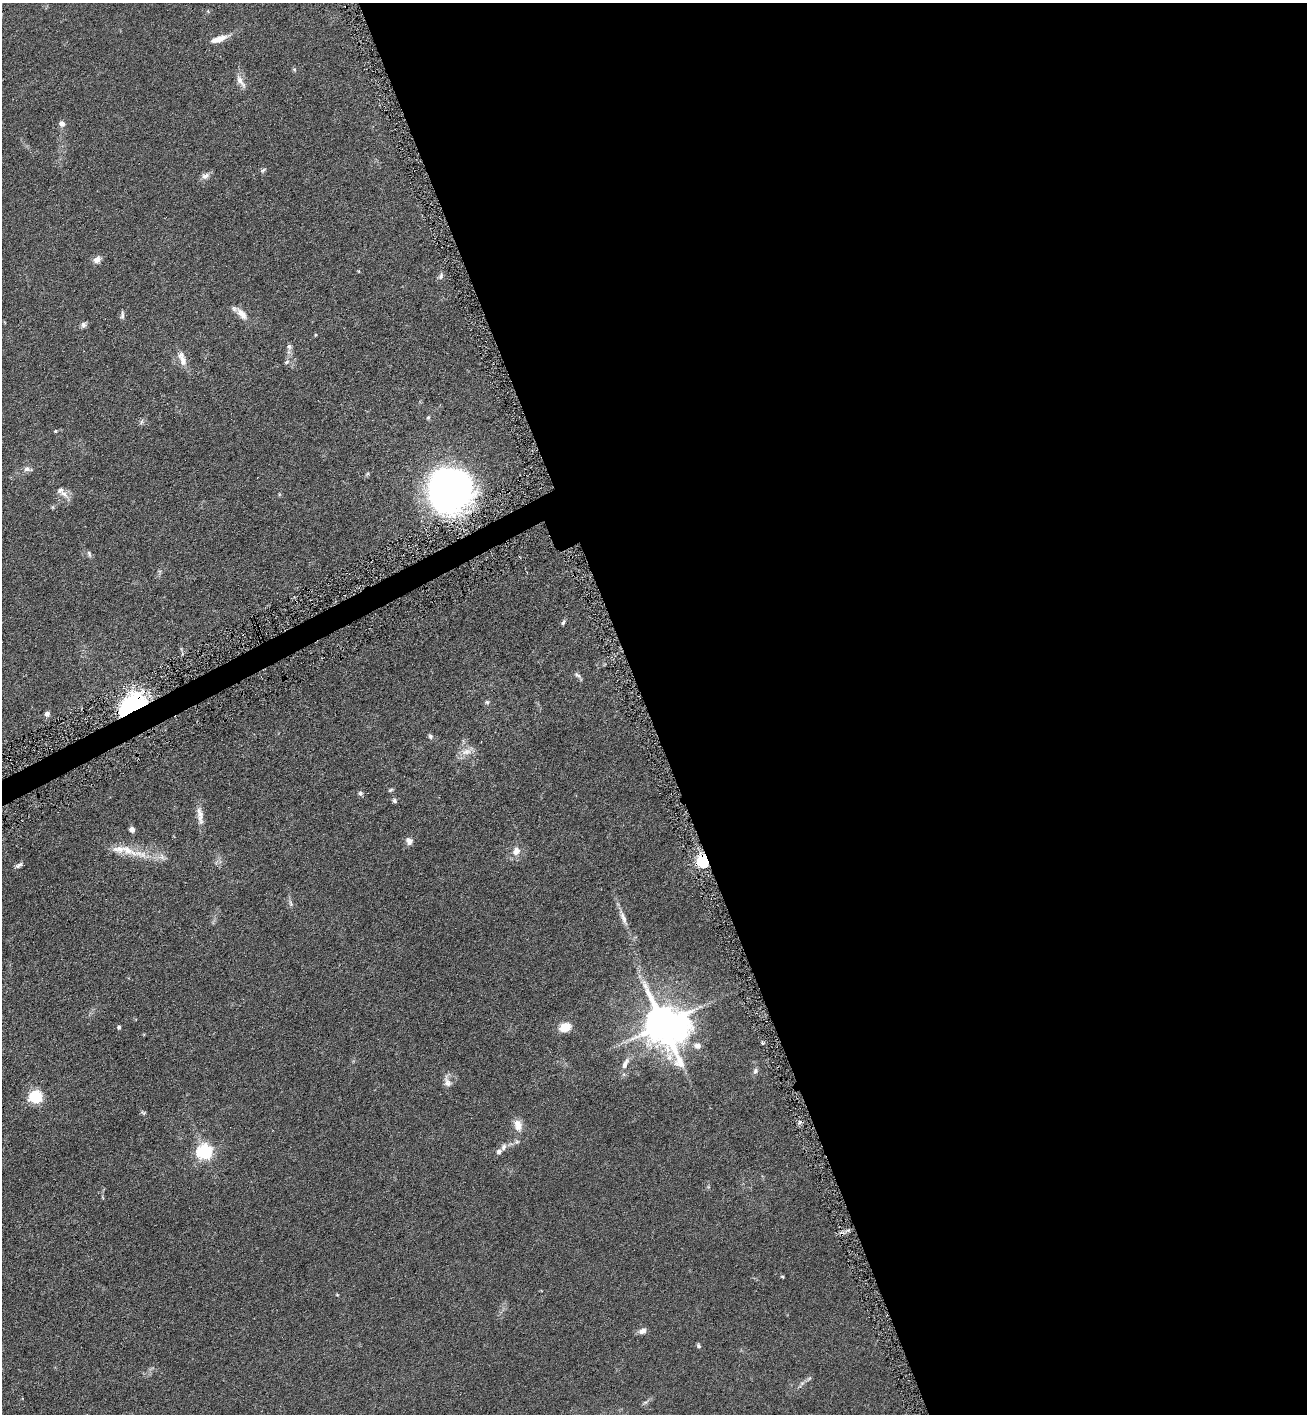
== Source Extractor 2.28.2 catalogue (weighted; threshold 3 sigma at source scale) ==
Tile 8 of 4 x 4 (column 4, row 2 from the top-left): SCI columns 4063-5367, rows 2837-4248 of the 5654 x 5672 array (HDU 1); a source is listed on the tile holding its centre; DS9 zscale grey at full resolution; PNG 1309 x 1416 px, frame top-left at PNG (2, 3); no overlay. Shown black and unused: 52% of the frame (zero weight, under 3 of 6 exposures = <1% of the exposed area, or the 3 px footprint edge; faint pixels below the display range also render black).
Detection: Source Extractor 2.28.2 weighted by HDU 2 'WHT'; one run over the whole footprint, this tile lists its part. Background 0.0619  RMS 0.0058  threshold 0.0239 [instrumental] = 3 sigma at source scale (4.09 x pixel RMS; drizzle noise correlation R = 1.36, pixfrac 0.8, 0.05/0.05 arcsec/px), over >= 5 px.
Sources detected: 72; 4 inside a brighter object's white glare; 1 cosmic-ray / hot-pixel residue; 1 long thin detection or spike segment (spike, bleed or trail) — not listed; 4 inside a brighter listed object's ellipse — not listed separately; the other 62 listed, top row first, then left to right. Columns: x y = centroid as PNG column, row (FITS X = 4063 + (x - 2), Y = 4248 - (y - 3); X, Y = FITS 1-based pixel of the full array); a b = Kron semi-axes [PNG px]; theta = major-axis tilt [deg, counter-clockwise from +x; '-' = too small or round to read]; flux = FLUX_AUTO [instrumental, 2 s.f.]
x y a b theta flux
220 38 15 9 19 5.1
294 69 6 4 -1 0.65
241 81 21 7 -58 3.7
62 123 6 6 - 2.7
263 170 9 4 34 0.97
205 176 11 8 15 2.5
97 259 8 7 - 3.5
358 271 5 3 - 0.4
441 276 10 6 71 1.6
242 314 20 9 -48 5.1
122 315 12 5 86 1.3
83 325 8 7 - 1.5
315 335 4 4 - 0.56
289 347 8 7 - 1.7
182 359 21 9 -72 5
287 362 8 5 39 1.3
428 417 6 4 62 0.75
141 422 7 4 71 0.98
55 431 5 4 - 0.7
28 469 12 6 -6 2.2
448 492 41 35 43 230
64 494 16 8 -37 3.6
53 507 6 4 71 0.57
89 554 8 5 -79 1.1
563 622 7 4 48 1.1
577 675 10 5 -36 1.3
487 702 6 5 - 1.1
136 706 40 13 23 30
47 714 6 5 - 2.1
430 736 7 5 -65 1.2
467 751 22 9 19 4.8
390 790 7 4 27 0.75
360 793 6 6 - 1.2
394 801 7 6 - 1.2
200 813 24 8 -77 4.7
132 829 4 4 - 4.9
409 841 9 8 - 2.8
127 850 66 10 -19 14
516 851 11 10 - 4.6
703 861 6 5 - 110
19 865 10 5 32 1.5
291 903 11 5 -79 1.4
663 1024 15 12 -56 1600
119 1027 4 4 - 1.2
565 1027 13 10 19 7.3
762 1043 4 4 - 0.98
697 1046 8 7 - 2.9
625 1064 18 7 64 3.7
755 1071 9 6 64 1.4
447 1081 18 9 -74 3.4
36 1097 6 6 - 79
144 1112 8 4 -31 0.82
518 1125 15 10 -77 5.2
517 1142 7 6 - 1.2
504 1147 13 6 66 2.1
205 1152 6 6 - 150
782 1277 4 3 - 0.58
337 1295 5 3 - 0.45
642 1331 9 7 28 2.7
699 1346 6 4 -64 1
809 1378 8 5 53 1.1
645 1402 9 4 26 1.2
Overlapping masked pixels (flux is a lower limit): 3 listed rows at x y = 448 492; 136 706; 703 861